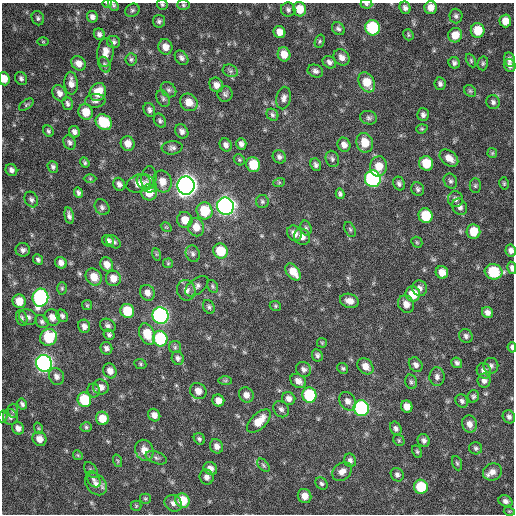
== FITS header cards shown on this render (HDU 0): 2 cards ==
NAXIS1  =                  512 / Axis length
NAXIS2  =                  512 / Axis length

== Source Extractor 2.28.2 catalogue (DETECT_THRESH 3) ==
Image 512 x 512 px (HDU 0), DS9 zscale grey, 1 PNG px = 1 image px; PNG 516 x 516 px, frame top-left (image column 1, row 512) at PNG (2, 3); each listed source drawn as its Kron ellipse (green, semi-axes under 4 px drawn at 4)
Background 367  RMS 20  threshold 61.5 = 3 sigma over >= 5 px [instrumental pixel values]
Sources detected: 250; all 250 listed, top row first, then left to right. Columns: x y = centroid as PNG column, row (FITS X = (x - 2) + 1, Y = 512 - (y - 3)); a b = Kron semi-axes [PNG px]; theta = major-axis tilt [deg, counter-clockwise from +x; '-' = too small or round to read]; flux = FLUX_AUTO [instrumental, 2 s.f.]
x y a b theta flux
107 4 5 3 - 1.3e+03
366 4 6 4 -5 2.7e+03
113 5 7 4 -54 2.3e+03
162 5 5 5 - 2.1e+03
183 5 6 5 - 2.2e+03
431 7 6 6 - 1.1e+04
405 8 6 5 - 4.8e+03
300 9 7 6 - 2.0e+04
132 10 7 6 - 3.0e+03
288 10 7 7 - 3.9e+03
456 16 7 6 - 3.6e+03
92 17 6 5 - 5.2e+03
38 18 7 6 - 3.2e+03
159 21 6 6 - 3.3e+03
505 21 6 6 - 1.5e+04
372 28 8 7 - 9.3e+04
338 29 7 6 - 3.5e+03
478 30 7 7 - 2.9e+04
279 32 6 5 - 1.1e+04
99 34 6 5 - 4.3e+03
408 35 6 5 - 2.0e+03
455 35 7 7 - 1.8e+04
320 41 7 5 73 2.3e+03
43 42 6 4 -1 1.3e+03
114 42 7 6 - 3.6e+03
165 47 8 7 - 1.1e+04
105 52 14 8 85 1.2e+04
284 54 7 6 - 1.5e+04
341 57 9 7 -46 7.6e+03
181 58 8 6 -51 4.6e+03
131 59 6 5 - 2.7e+03
471 60 7 4 -65 2.0e+03
509 60 7 5 -79 4.5e+03
329 62 7 6 - 4.9e+03
78 63 8 6 -44 9.5e+03
454 63 6 5 - 3.8e+03
483 63 7 5 76 2.4e+03
105 65 8 5 -65 3.6e+03
510 65 7 5 -61 5.7e+03
230 71 8 6 -21 4.0e+03
315 71 8 6 -20 4.4e+03
21 78 7 5 -58 3.5e+03
4 79 7 5 -85 1.3e+04
367 82 10 7 -60 2.5e+04
71 83 11 6 -87 1.0e+04
440 84 6 5 - 4.1e+03
216 85 7 6 - 8.3e+03
168 90 8 6 -44 4.4e+03
470 91 6 5 - 2.4e+03
98 92 9 8 - 2.8e+04
59 93 8 6 -60 7.0e+03
225 94 8 7 - 3.9e+03
163 98 9 6 -64 3.7e+03
284 98 11 7 79 6.3e+03
95 101 10 6 3 5.0e+03
189 102 9 8 - 1.5e+04
493 102 7 6 - 4.1e+03
68 104 7 5 -75 3.7e+03
26 105 8 4 37 2.3e+03
149 110 7 5 -64 4.1e+03
86 112 8 7 - 2.1e+04
272 115 6 5 - 3.1e+03
423 115 6 6 - 4.4e+03
369 118 8 6 -12 3.8e+03
160 121 7 5 -56 3.2e+03
104 122 9 7 -41 5.2e+04
422 129 6 4 18 1.8e+03
48 131 6 5 - 2.7e+03
182 131 7 6 - 5.7e+03
74 132 6 5 - 5.0e+03
69 142 7 6 - 3.9e+03
128 143 7 7 - 1.1e+04
365 143 10 8 -71 2.1e+04
241 144 6 5 - 5.1e+03
226 145 7 6 - 5.6e+03
344 145 7 6 - 7.7e+03
172 148 10 6 5 4.8e+03
492 153 5 5 - 1.7e+03
279 157 7 6 - 4.3e+03
449 158 10 7 -39 1.2e+04
332 159 8 6 -74 3.8e+03
239 160 6 5 - 2.0e+03
85 163 5 4 - 2.4e+03
426 163 7 7 - 3.2e+04
253 165 7 7 - 3.2e+04
316 165 6 5 - 4.0e+03
379 166 10 8 82 2.0e+04
53 167 6 5 - 3.6e+03
11 170 6 5 - 4.9e+03
90 178 6 4 0 1.9e+03
149 178 11 7 83 5.2e+03
373 179 8 8 - 3.1e+05
450 181 8 6 -60 3.7e+03
162 182 11 9 -73 1.4e+04
138 183 12 8 19 1.2e+04
147 183 11 7 -39 8.2e+03
279 183 6 4 20 1.8e+03
399 183 7 5 -67 3.8e+03
504 183 6 4 -75 2.0e+03
119 184 7 5 -62 5.4e+03
186 186 9 8 - 1.2e+06
475 186 7 5 -90 2.4e+03
418 189 7 6 - 3.6e+03
149 192 8 7 - 2.2e+04
78 193 5 4 - 3.5e+03
340 194 5 4 - 3.5e+03
31 199 8 6 -62 4.0e+03
455 199 8 7 - 4.8e+03
262 201 6 6 - 2.8e+03
225 206 9 8 - 6.7e+05
102 207 8 6 -54 4.0e+03
460 207 8 7 - 6.3e+03
204 211 8 8 - 4.7e+04
69 216 8 4 -78 5.0e+03
426 216 7 7 - 4.4e+04
185 220 8 7 - 1.5e+04
166 227 6 4 -32 1.4e+03
196 227 9 8 - 1.6e+04
306 228 7 5 -75 3.1e+03
350 229 8 5 -63 2.6e+03
473 232 7 7 - 2.7e+04
294 233 8 7 - 9.5e+03
302 237 8 7 - 8.3e+03
108 241 6 5 - 5.3e+03
114 242 8 5 -38 3.5e+03
417 242 6 5 - 1.8e+03
23 250 7 6 - 4.8e+03
511 250 6 5 - 6.0e+03
220 251 8 7 - 3.8e+04
156 254 6 4 -72 1.5e+03
193 254 8 7 - 4.1e+03
38 260 6 4 -46 3.2e+03
61 263 6 5 - 6.5e+03
168 263 5 4 - 1.6e+03
107 264 7 6 - 1.1e+04
512 268 6 4 -79 5.0e+03
293 272 10 6 -51 1.7e+04
442 272 6 6 - 1.4e+04
493 272 9 7 -18 6.3e+04
94 277 9 7 -50 1.5e+04
113 278 8 7 - 1.3e+04
197 286 13 7 38 6.3e+03
213 286 7 5 -58 2.3e+03
62 288 6 5 - 2.3e+03
420 288 8 7 - 6.1e+03
186 290 10 9 - 8.6e+03
147 293 8 7 - 8.4e+03
413 294 7 7 - 2.9e+04
40 298 9 8 - 3.2e+05
19 301 7 6 - 2.0e+04
349 301 10 7 -18 9.8e+03
406 304 9 8 - 1.0e+04
87 305 5 5 - 1.8e+03
275 306 6 4 -22 2.1e+03
209 307 7 5 -63 3.0e+03
127 311 7 6 - 4.2e+04
487 312 6 5 - 6.7e+03
62 316 7 5 -47 3.6e+03
160 316 8 8 - 4.3e+05
28 317 9 7 -29 5.7e+03
52 317 8 7 - 1.1e+04
22 318 8 5 -74 3.9e+03
42 322 7 5 -33 3.5e+03
108 325 8 6 -28 4.0e+03
84 326 7 6 - 6.7e+03
147 334 11 7 -68 2.7e+04
109 335 6 5 - 3.1e+03
466 336 7 6 - 4.0e+03
49 337 9 8 - 5.6e+04
160 339 8 7 - 9.8e+04
322 343 5 5 - 1.6e+03
175 347 6 6 - 2.5e+03
512 347 5 3 - 4.0e+03
106 348 6 6 - 4.3e+03
317 355 6 5 - 3.4e+03
178 358 7 6 - 3.9e+03
44 363 8 8 - 5.7e+05
457 363 5 5 - 3.6e+03
140 364 6 5 - 1.9e+03
416 365 8 6 -55 5.3e+03
365 366 9 7 -47 1.0e+04
491 366 8 7 - 4.5e+03
343 368 5 5 - 2.4e+03
304 369 8 7 - 5.2e+03
110 371 7 6 - 9.6e+03
484 371 8 7 - 7.6e+03
56 376 9 7 -61 5.8e+03
437 377 9 7 90 5.5e+03
225 381 7 4 0 2.1e+03
298 381 8 6 -36 8.2e+03
484 381 7 6 - 5.6e+03
411 382 7 5 -73 2.9e+03
101 387 8 7 - 8.0e+03
94 390 7 6 - 2.8e+03
198 391 8 7 - 1.0e+04
246 395 8 7 - 8.9e+03
309 395 8 7 - 7.1e+04
473 396 6 5 - 2.6e+03
289 398 7 6 - 6.7e+03
84 400 7 6 - 5.5e+04
218 401 6 6 - 1.0e+04
348 401 10 7 -53 7.9e+03
462 401 7 6 - 3.9e+03
22 404 6 4 -60 3.1e+03
407 407 6 5 - 1.2e+04
361 408 8 7 - 2.1e+05
281 409 9 7 -49 4.6e+03
13 411 7 5 -86 2.5e+03
154 415 6 5 - 8.0e+03
3 416 6 4 80 2.1e+03
10 417 8 7 - 5.2e+03
509 417 7 6 - 4.1e+03
102 418 7 6 - 2.0e+04
259 421 14 7 44 2.1e+04
469 424 8 7 - 8.8e+03
86 427 5 5 - 2.3e+03
18 428 6 5 - 6.6e+03
38 428 6 3 -71 1.5e+03
396 428 7 5 -64 4.3e+03
39 439 7 6 - 1.1e+04
199 439 6 5 - 3.0e+03
399 440 6 5 - 2.1e+03
424 440 7 6 - 4.2e+03
217 446 7 6 - 7.4e+03
476 448 6 6 - 3.1e+03
144 450 11 9 -67 1.6e+04
417 452 7 4 -63 2.3e+03
78 455 5 4 - 1.6e+03
156 458 11 6 -21 4.1e+03
350 460 7 6 - 4.3e+03
118 461 6 4 -71 1.9e+03
457 463 7 4 -69 2.2e+03
263 465 8 4 -49 2.6e+03
210 468 7 6 - 7.2e+03
91 470 9 5 -54 3.0e+03
342 472 11 8 39 8.6e+03
492 472 9 8 - 9.4e+03
397 475 7 6 - 4.1e+03
206 477 8 6 -66 5.7e+03
93 479 9 6 -55 4.3e+03
96 484 12 9 -45 1.0e+04
321 484 7 5 -45 3.1e+03
421 487 7 7 - 5.3e+04
305 496 7 6 - 1.2e+04
145 499 5 5 - 2.0e+03
182 501 7 7 - 3.5e+04
505 501 7 5 -26 5.1e+03
173 503 9 7 -32 6.4e+03
136 506 5 5 - 1.8e+03
509 511 5 3 - 1.4e+03
At the frame edge (FLAGS 8, measured only in part): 9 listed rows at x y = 107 4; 366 4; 113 5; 162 5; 4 79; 511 250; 512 268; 512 347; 3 416